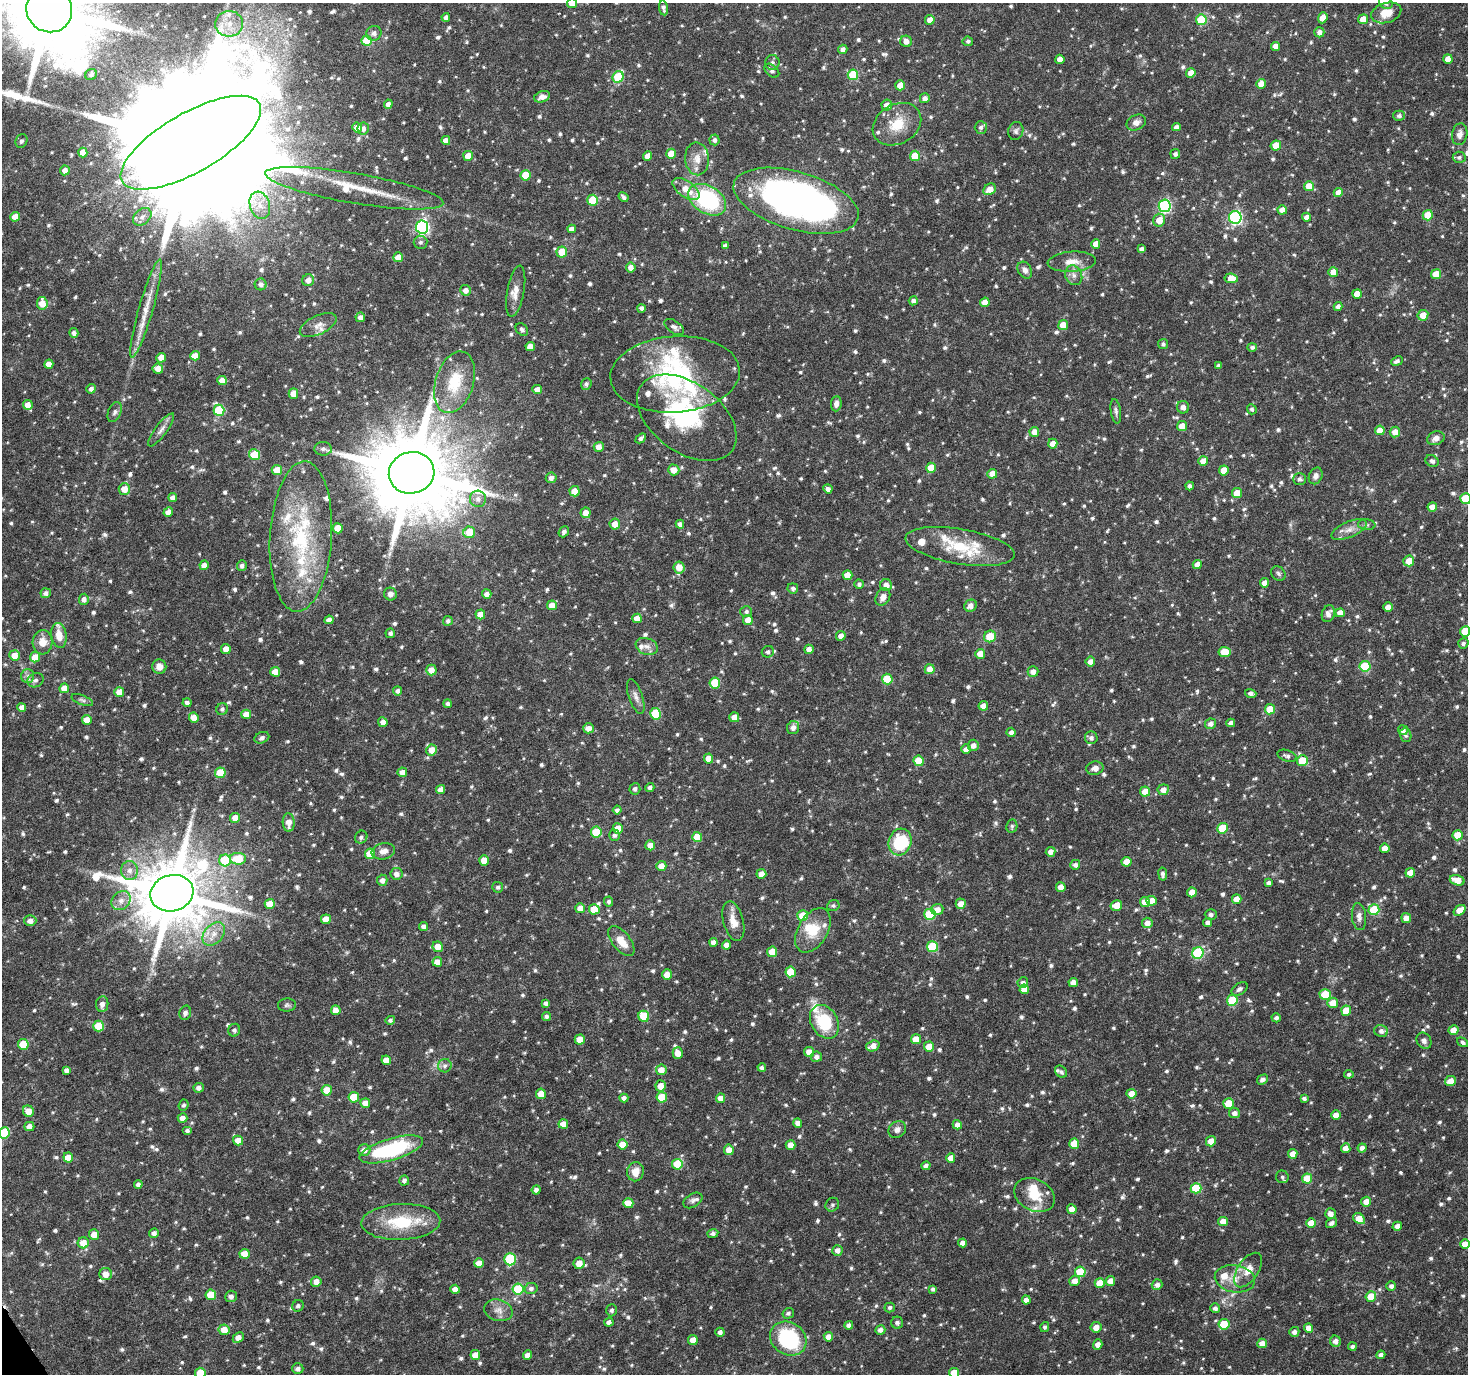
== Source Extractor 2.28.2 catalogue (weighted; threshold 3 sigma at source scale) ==
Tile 7 of 4 x 4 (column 3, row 2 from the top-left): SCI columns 2940-4405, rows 2862-4233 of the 5881 x 5789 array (HDU 1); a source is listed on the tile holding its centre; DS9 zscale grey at full resolution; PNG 1470 x 1376 px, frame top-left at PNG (2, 3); each listed source drawn as its Kron ellipse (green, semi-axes under 4 px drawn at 4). Shown black and unused: <1% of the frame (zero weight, under 5 of 10 exposures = <1% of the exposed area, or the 3 px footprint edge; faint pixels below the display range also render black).
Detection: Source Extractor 2.28.2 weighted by HDU 2 'WHT'; one run over the whole footprint, this tile lists its part. Background 0.035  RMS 0.0019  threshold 0.00757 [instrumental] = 3 sigma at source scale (4.09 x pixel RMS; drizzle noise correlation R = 1.36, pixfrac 0.8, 0.0396/0.0396 arcsec/px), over >= 5 px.
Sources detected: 1087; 3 inside a brighter object's white glare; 1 long thin detection or spike segment (spike, bleed or trail) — neither listed nor drawn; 35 inside a brighter listed object's ellipse — not listed separately; of the other 1048, all 500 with FLUX_AUTO >= 0.399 (the completeness limit of this list) listed and drawn (548 fainter detections not listed), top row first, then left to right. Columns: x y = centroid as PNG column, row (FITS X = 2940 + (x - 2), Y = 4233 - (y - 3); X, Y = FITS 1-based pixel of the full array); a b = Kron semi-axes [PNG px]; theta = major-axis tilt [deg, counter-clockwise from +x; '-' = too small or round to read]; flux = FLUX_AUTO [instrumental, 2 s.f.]
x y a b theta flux
572 3 5 5 - 1.8
1386 3 7 5 -33 0.56
663 8 7 4 -81 0.51
49 10 23 22 - 3000
1386 13 15 10 17 2.4
446 17 4 4 - 0.67
1323 18 5 4 - 2
1363 19 5 5 - 1.7
930 20 5 4 - 1.6
1201 20 5 5 - 8.8
229 24 14 13 - 2.9
1319 32 5 5 - 0.87
374 33 8 7 - 0.74
367 41 5 5 - 5.4
906 41 6 5 - 1.1
968 41 5 5 - 0.41
1275 46 4 4 - 1.2
843 49 5 4 - 0.85
1060 59 4 4 - 1.6
1448 59 4 4 - 1.6
772 62 7 7 - 0.48
772 71 8 5 -39 0.62
1191 73 5 4 - 1.8
91 74 6 5 - 0.5
853 75 5 5 - 8.6
618 77 6 5 - 9.6
1261 84 5 4 - 1.8
900 85 5 5 - 2.5
542 97 8 5 17 1.2
925 98 5 5 - 0.84
388 104 5 4 - 0.82
887 105 5 5 - 1.3
1399 116 5 5 - 0.52
1136 122 10 7 25 0.95
897 124 25 19 30 4.7
981 127 6 6 - 0.53
1176 127 4 4 - 0.65
357 128 5 5 - 1.8
363 129 6 5 - 0.72
1016 131 9 7 72 0.56
1460 134 11 7 80 1
446 140 4 4 - 1.3
714 140 5 5 - 0.63
21 141 7 5 63 0.5
191 143 79 29 30 19000
1276 146 5 5 - 2.9
83 152 5 4 - 1.7
671 154 5 5 - 2.5
1175 154 5 5 - 0.55
468 156 5 5 - 1.8
648 156 5 4 - 1.5
915 156 5 5 - 3.8
1459 157 6 5 - 0.46
697 159 16 12 -87 1.9
65 170 5 5 - 1
525 175 5 5 - 4.6
1309 186 5 5 - 2.7
354 188 90 15 -10 9.1
686 189 15 8 -34 2.5
990 189 7 5 35 1.8
1338 192 4 4 - 1.6
624 197 5 3 - 0.51
593 200 5 5 - 7.8
707 200 20 13 -31 21
796 201 64 29 -16 110
260 205 14 10 -73 1.9
1165 206 6 6 - 23
1282 210 5 4 - 1.6
1428 215 5 5 - 4.1
15 217 5 4 - 1.7
142 217 10 7 40 0.92
1307 217 4 4 - 0.98
1235 218 6 6 - 27
1159 220 6 6 - 2
422 227 6 6 - 33
572 229 4 4 - 0.86
420 242 7 6 - 0.42
1096 244 5 4 - 1.6
725 246 4 4 - 0.63
1141 249 4 4 - 0.59
562 252 5 5 - 3.2
398 257 5 5 - 1.8
1072 262 24 10 4 2.2
631 267 5 5 - 1.2
1025 270 9 6 -59 0.79
1333 272 5 5 - 1.9
1436 274 5 5 - 3.2
1074 275 10 8 -62 0.92
1231 278 6 5 - 2.5
308 280 6 5 - 1.3
261 284 6 6 - 0.64
465 290 5 5 - 0.95
516 291 26 8 80 1.8
1357 294 5 4 - 2.1
913 301 4 4 - 0.61
985 302 5 4 - 1.6
42 303 6 5 - 2.4
1338 307 4 4 - 0.75
641 308 4 4 - 0.53
146 309 51 7 74 3.6
1423 315 5 5 - 2
360 317 5 4 - 0.82
318 325 20 9 25 1.5
1063 325 5 5 - 2.3
674 327 11 6 -35 0.76
522 329 7 5 -44 0.44
74 333 5 4 - 0.64
1163 344 5 5 - 0.4
530 346 5 4 - 1.7
1252 347 5 4 - 0.46
195 356 5 4 - 1.7
161 358 5 4 - 1.7
1397 361 6 4 23 0.5
49 364 4 4 - 1.6
1218 366 4 4 - 0.47
158 369 5 5 - 1.5
675 374 65 38 4 21
222 381 5 4 - 1.7
454 382 32 19 73 7
586 384 6 5 - 0.52
91 389 5 4 - 0.58
537 389 5 4 - 1.4
293 393 5 5 - 2.2
836 404 7 5 86 0.77
28 405 5 5 - 1.5
1183 407 6 6 - 1
1252 409 5 4 - 0.44
219 410 5 5 - 9.2
1116 411 12 5 -82 0.53
115 412 10 6 67 0.57
687 418 56 34 -36 17
1182 426 5 5 - 2.4
161 430 20 6 53 0.98
1380 430 5 5 - 2.1
1034 432 5 5 - 1.6
1395 432 5 5 - 1.6
641 438 6 4 44 0.57
1436 438 9 6 22 0.93
1053 444 5 4 - 1.6
599 447 5 5 - 1.1
323 449 9 7 -3 0.55
254 455 6 5 - 5.3
1203 461 5 5 - 2
1432 461 7 5 -35 0.6
931 468 5 5 - 3.5
277 470 5 5 - 2.5
674 470 5 5 - 1.8
1224 470 5 5 - 2.6
412 473 23 20 15 2900
992 474 5 5 - 1.8
1316 476 9 6 65 0.78
551 478 5 5 - 0.78
1300 479 6 6 - 0.55
1190 486 4 4 - 0.52
124 489 6 5 - 2
828 489 4 4 - 0.65
574 491 5 5 - 2.1
1237 493 5 5 - 3.1
173 498 4 4 - 0.91
478 499 8 8 - 0.93
1466 499 5 5 - 8.3
1432 507 5 4 - 1.6
168 512 5 4 - 1.4
586 513 5 5 - 1.5
615 524 5 5 - 1.8
680 524 4 4 - 0.8
1367 525 9 5 -6 0.42
338 528 5 5 - 3.3
1349 529 19 8 23 1.5
469 532 6 6 - 3
564 532 6 4 50 0.5
301 537 75 31 87 22
960 546 55 17 -10 8.2
1409 561 5 5 - 2.3
204 565 5 4 - 1.2
1197 565 5 4 - 1.6
242 566 5 5 - 0.57
679 567 6 5 - 2
1278 573 8 6 -48 0.43
847 575 5 5 - 2.2
1265 583 4 4 - 1.3
859 584 4 4 - 0.51
886 585 6 6 - 1.1
793 588 5 5 - 0.53
46 593 5 4 - 0.67
390 594 6 6 - 0.75
487 594 5 4 - 0.9
883 597 9 7 61 1.3
84 599 5 5 - 0.81
552 605 5 5 - 1.8
970 606 6 6 - 1.1
1388 607 4 4 - 1.6
746 611 6 5 - 0.47
1340 613 5 4 - 1.4
480 614 5 5 - 1.8
1328 614 8 6 73 0.88
637 618 5 4 - 1.7
329 620 4 4 - 1
748 620 5 5 - 1.6
448 621 5 4 - 0.47
1465 631 5 5 - 5
390 633 5 4 - 0.51
59 635 13 7 -80 2.1
841 636 5 4 - 1.1
990 636 6 5 - 3.5
43 642 12 10 85 2.1
1463 643 5 5 - 0.45
647 646 11 8 -21 0.93
226 649 5 4 - 1.7
809 649 5 4 - 1.1
768 652 6 5 - 0.5
1224 652 6 5 - 3.4
980 654 5 5 - 2
14 655 5 5 - 1.8
35 657 5 5 - 2.8
1090 662 5 5 - 1.2
1365 666 5 5 - 8.2
159 667 7 7 - 1.2
930 669 5 5 - 1.6
431 670 5 5 - 1.7
1033 671 5 5 - 0.92
275 672 5 4 - 1.9
28 676 7 6 - 0.59
887 679 5 5 - 5.8
35 680 8 7 - 0.67
715 683 5 5 - 6.4
64 688 5 5 - 2.2
398 691 4 4 - 0.56
119 692 5 5 - 1.9
1251 693 6 4 -18 0.62
636 697 18 7 -71 0.96
82 700 11 4 -21 0.47
187 703 4 4 - 0.57
448 704 4 4 - 0.55
983 706 5 4 - 1.2
22 707 4 4 - 1.1
222 709 6 5 - 0.47
1270 709 5 5 - 3.6
246 714 5 4 - 1.8
656 714 5 5 - 8
734 717 5 5 - 1.8
194 718 5 4 - 1.8
87 720 5 5 - 1.8
383 722 5 4 - 0.99
1231 723 4 4 - 0.72
1210 724 6 5 - 0.83
793 727 6 6 - 0.92
588 728 5 5 - 1.2
1403 730 5 4 - 0.72
1011 732 4 4 - 0.72
1406 735 7 5 -72 0.42
262 738 8 5 22 0.44
1091 738 6 6 - 0.63
973 745 5 5 - 1
966 749 5 4 - 1.1
431 750 5 5 - 1.8
1287 756 10 5 -19 0.53
709 758 5 4 - 2
918 761 5 5 - 3.2
1302 761 5 5 - 4.4
1095 768 9 6 12 0.99
402 772 4 4 - 1.3
220 773 5 5 - 4.7
650 788 4 4 - 0.57
441 789 4 4 - 1.2
635 789 6 5 - 0.58
1163 790 5 5 - 1.1
1145 792 5 5 - 1.9
617 810 4 4 - 0.55
235 818 5 5 - 1.7
289 822 9 6 -86 1.7
1012 826 7 5 79 0.45
1223 828 5 5 - 6.3
618 829 5 5 - 4.1
596 832 5 5 - 5.4
614 835 6 5 - 0.46
1457 835 5 5 - 3.3
361 837 7 6 - 0.52
697 837 5 5 - 4.4
900 842 13 11 74 11
650 845 5 5 - 1.6
1385 848 4 4 - 1.8
383 851 12 8 13 1.2
1051 852 5 4 - 1.1
370 854 5 5 - 3.4
238 859 8 6 -2 5
225 860 6 6 - 7
484 860 5 4 - 1.8
1126 862 5 5 - 2
1075 865 5 5 - 0.67
661 866 5 5 - 1.7
130 871 9 8 - 1.1
1410 873 5 4 - 1.7
396 874 6 6 - 0.97
761 874 5 4 - 1.4
1163 874 6 4 -81 0.56
382 880 5 5 - 0.87
1457 880 7 5 -17 2.2
1269 883 4 4 - 0.57
498 887 5 5 - 0.44
1061 887 5 4 - 1.9
1192 892 5 5 - 1.9
172 893 22 18 16 1800
1237 899 5 4 - 1.7
121 901 10 8 45 1.4
1151 901 5 5 - 3.1
609 902 5 4 - 0.5
1145 902 5 5 - 2.1
270 904 5 5 - 2.5
961 904 5 5 - 1.5
833 906 6 5 - 0.4
1116 906 6 5 - 2.2
580 908 5 5 - 1.7
594 909 5 5 - 3.8
937 909 6 5 - 1.3
1374 910 5 5 - 7.8
1460 910 6 4 37 2.3
930 914 5 5 - 9.9
1211 914 6 5 - 0.49
803 915 5 5 - 3.8
1359 916 14 7 -85 0.88
1406 918 5 5 - 1.3
326 919 5 5 - 2
30 921 6 5 - 1.1
733 921 20 10 -75 2.1
1147 923 5 5 - 1.2
1208 923 4 4 - 0.9
424 926 4 4 - 0.64
813 930 24 15 59 4.5
214 934 13 9 47 1.8
621 941 18 9 -52 2.6
713 942 4 4 - 0.85
726 945 4 4 - 1.1
438 947 5 5 - 2
932 947 5 5 - 9.1
772 952 5 5 - 3.3
1198 953 6 5 - 14
437 962 5 5 - 1.6
791 972 5 5 - 4.7
667 974 5 5 - 1.6
1073 982 4 4 - 1.1
1023 983 5 5 - 0.68
1024 989 5 4 - 1.7
1239 989 9 5 33 0.66
1325 994 6 5 - 4.6
1232 1000 5 5 - 8.1
546 1003 4 4 - 0.56
1333 1003 5 5 - 1.9
102 1004 8 6 81 1
287 1005 9 6 2 0.42
336 1010 5 4 - 1.7
1346 1011 5 5 - 3.3
185 1013 7 5 74 0.66
546 1016 4 4 - 0.49
644 1016 5 5 - 5.3
1276 1018 4 4 - 0.48
390 1020 5 4 - 0.42
824 1022 18 13 -60 8.4
99 1026 5 5 - 5.5
234 1030 6 6 - 0.49
1453 1030 5 5 - 1.9
1381 1031 7 6 - 0.7
916 1039 5 5 - 3.4
580 1040 5 5 - 2
1424 1041 9 7 -56 0.69
1463 1042 6 4 -34 0.41
23 1044 5 5 - 4.5
873 1046 7 5 20 1.5
929 1047 5 5 - 2.7
809 1052 5 5 - 1.8
678 1053 6 5 - 1.7
816 1057 5 5 - 0.74
386 1060 5 4 - 1.7
445 1066 7 6 - 0.59
762 1067 4 4 - 0.53
66 1070 4 4 - 0.68
661 1070 5 5 - 1.7
1061 1072 7 5 -46 0.43
1349 1074 4 4 - 0.45
1263 1079 6 4 32 0.69
1450 1081 6 5 - 1.6
661 1086 5 5 - 1.9
199 1088 5 4 - 0.79
327 1090 5 5 - 3.1
541 1094 5 5 - 1.8
1131 1094 5 5 - 1.6
354 1097 5 5 - 4.3
662 1097 5 5 - 4.3
624 1098 4 4 - 0.72
721 1098 4 4 - 1.7
1304 1098 4 4 - 0.46
365 1103 5 5 - 1.7
1229 1103 5 5 - 3.9
183 1105 6 5 - 0.4
28 1111 6 5 - 1.8
1234 1113 5 5 - 0.93
1336 1115 5 4 - 1.9
183 1118 5 4 - 1.2
798 1123 4 4 - 0.99
563 1124 5 5 - 1.6
957 1125 5 4 - 1.1
29 1126 5 4 - 1.3
897 1129 9 8 - 0.92
187 1130 5 4 - 0.48
4 1133 5 5 - 7.5
238 1140 5 5 - 1.9
1211 1141 5 5 - 1.5
622 1144 5 5 - 2.5
1074 1144 5 5 - 3.2
790 1145 5 5 - 1.7
1346 1148 5 5 - 1.2
1362 1148 4 4 - 0.78
391 1149 33 10 17 18
364 1150 6 5 - 1.2
729 1150 5 5 - 1.7
1293 1154 5 4 - 1.7
68 1157 5 5 - 2.4
951 1158 5 4 - 1.5
677 1164 5 5 - 5.8
926 1166 4 4 - 0.55
635 1172 9 8 - 1.9
1282 1177 6 6 - 0.44
1307 1179 5 5 - 4
404 1180 5 5 - 0.51
138 1184 4 4 - 0.56
1196 1188 5 5 - 7
536 1190 4 4 - 0.6
1035 1195 21 15 -27 4.1
693 1200 10 6 32 0.64
1366 1202 5 4 - 1.4
628 1203 5 5 - 2.3
832 1205 7 6 - 0.41
1072 1209 5 4 - 1.5
1330 1214 5 5 - 1.1
1359 1219 6 5 - 2.3
1223 1221 5 4 - 1.7
401 1222 39 18 2 8.3
1311 1223 5 5 - 2.8
1332 1223 6 4 33 0.56
1397 1226 5 4 - 0.83
154 1233 5 4 - 0.61
713 1233 5 4 - 0.48
94 1235 5 5 - 1.8
83 1243 5 5 - 2.4
963 1243 4 4 - 1.1
1465 1244 5 4 - 1.8
837 1250 5 5 - 0.96
245 1254 5 5 - 2.2
510 1259 6 5 - 13
479 1263 5 5 - 2.1
579 1263 5 5 - 1.9
1248 1270 19 10 56 2
1080 1272 5 5 - 5.9
106 1274 6 6 - 1.6
1235 1279 20 13 -9 2.6
1074 1281 5 5 - 1.5
1110 1281 5 4 - 1.5
316 1282 5 5 - 1.2
1100 1283 5 5 - 2.6
1157 1285 5 5 - 0.77
1391 1286 5 5 - 0.58
531 1288 6 5 - 0.59
455 1289 5 4 - 1.3
518 1289 5 5 - 8.6
933 1289 4 4 - 0.49
211 1295 5 5 - 4.7
231 1296 6 5 - 0.68
1371 1296 5 5 - 3.3
1026 1300 4 4 - 1.1
298 1306 6 5 - 0.44
890 1307 5 5 - 0.41
1215 1308 5 5 - 0.59
498 1310 14 10 -16 1.4
611 1310 6 5 - 0.45
788 1313 6 5 - 0.44
609 1322 5 4 - 0.66
897 1323 6 6 - 0.46
1224 1324 5 5 - 4.1
849 1325 4 4 - 0.64
1045 1327 5 4 - 0.4
1096 1327 5 5 - 1.5
1308 1328 4 4 - 1.4
224 1330 5 5 - 2.1
880 1330 5 4 - 0.75
720 1332 4 4 - 0.64
1294 1332 5 5 - 0.67
828 1337 5 5 - 1.2
238 1338 6 4 43 1.2
788 1339 19 16 -33 15
693 1340 5 4 - 1.5
1335 1341 6 5 - 0.96
1262 1343 5 5 - 1.7
1098 1345 5 4 - 1.2
1352 1346 4 4 - 0.48
475 1355 5 5 - 1.7
528 1355 4 4 - 1.1
1381 1355 4 4 - 0.78
298 1369 6 5 - 0.72
200 1373 5 5 - 4.1
954 1373 5 5 - 3.2
Isophote crosses this tile's border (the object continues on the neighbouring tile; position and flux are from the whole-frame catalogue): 11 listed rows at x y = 572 3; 1386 3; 49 10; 191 143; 1466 499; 1465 631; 14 655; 4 1133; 1465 1244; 200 1373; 954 1373